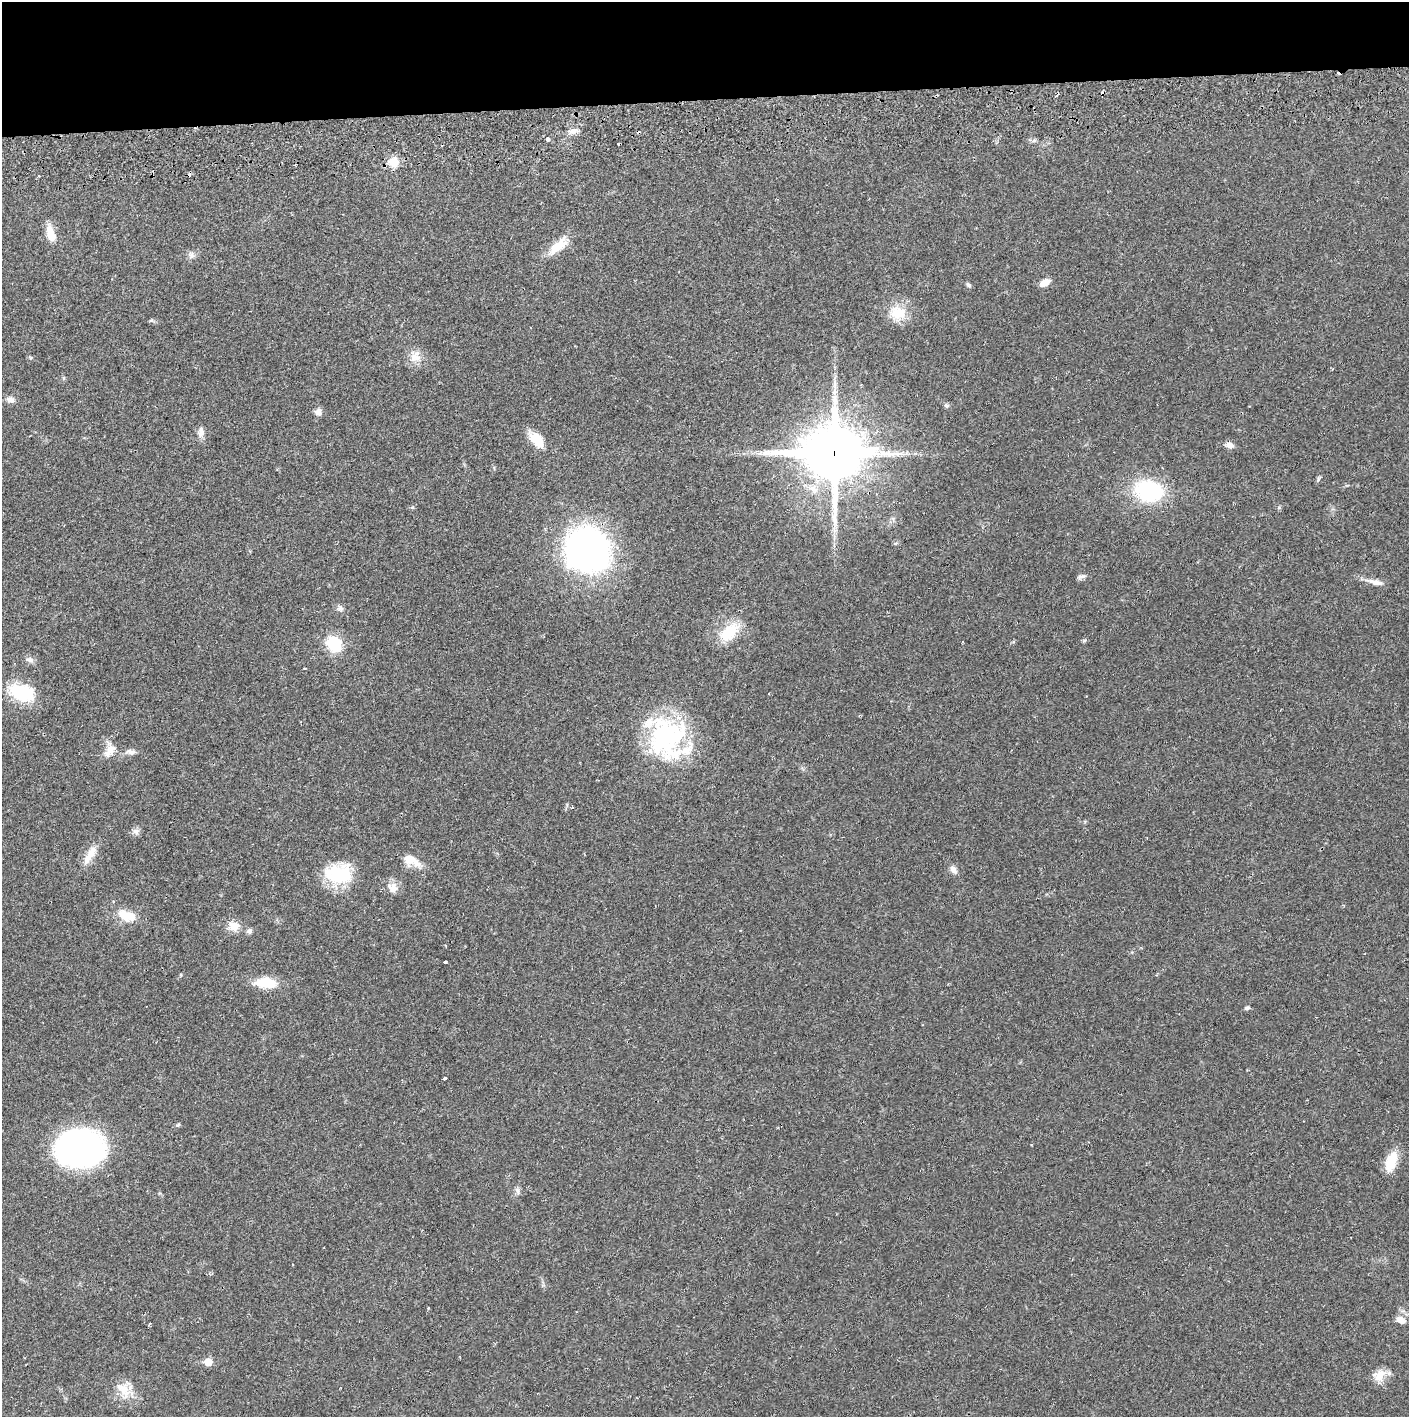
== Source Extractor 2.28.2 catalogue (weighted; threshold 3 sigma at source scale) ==
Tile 2 of 3 x 3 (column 2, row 1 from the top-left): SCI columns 1410-2816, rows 2886-4300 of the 4229 x 4358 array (HDU 1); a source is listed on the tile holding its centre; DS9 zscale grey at full resolution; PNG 1411 x 1419 px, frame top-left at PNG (2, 2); no overlay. Shown black and unused: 7% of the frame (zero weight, under 2 of 3 exposures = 3% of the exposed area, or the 3 px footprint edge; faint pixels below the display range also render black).
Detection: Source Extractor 2.28.2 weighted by HDU 2 'WHT'; one run over the whole footprint, this tile lists its part. Background 0.0218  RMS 0.0035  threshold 0.0157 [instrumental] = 3 sigma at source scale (4.5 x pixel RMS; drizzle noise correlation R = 1.50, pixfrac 1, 0.05/0.05 arcsec/px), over >= 5 px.
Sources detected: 63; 7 cosmic-ray / hot-pixel residue — not listed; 1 inside a brighter listed object's ellipse — not listed separately; the other 55 listed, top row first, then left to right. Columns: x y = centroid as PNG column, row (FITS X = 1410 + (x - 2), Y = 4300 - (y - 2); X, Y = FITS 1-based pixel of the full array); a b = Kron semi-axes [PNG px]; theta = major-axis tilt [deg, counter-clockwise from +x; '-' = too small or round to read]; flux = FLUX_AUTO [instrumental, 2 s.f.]
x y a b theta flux
573 131 13 7 11 2
547 139 3 3 - 1.9
1034 141 7 4 19 0.64
393 162 11 11 - 5.2
51 234 20 9 -72 5.2
557 246 29 11 36 6.4
191 255 11 6 83 1.3
1044 283 10 6 28 3.3
968 285 7 5 -39 0.68
898 313 21 18 -3 7.8
151 320 6 4 -18 0.49
415 356 17 15 -87 4
64 378 6 4 90 0.45
10 400 11 7 -19 1.7
947 405 8 6 -34 0.67
318 412 8 8 - 1.8
201 432 15 7 84 1.9
536 439 20 11 -48 6.9
1229 445 11 7 -11 1.8
834 453 22 19 0 1800
1318 480 7 5 79 0.61
1149 491 24 18 -12 34
587 550 45 43 -36 110
1081 577 14 5 10 1
1376 582 22 7 -15 2.6
340 608 9 7 -9 1.1
729 632 29 15 44 10
1084 640 6 4 2 0.5
334 644 15 12 -52 13
29 660 11 7 -11 1.3
22 693 28 18 -15 15
668 738 48 42 -60 51
110 749 14 13 - 3.6
131 752 15 7 -5 1.7
136 831 9 8 - 1.3
90 855 29 9 59 4.6
411 860 22 11 -28 5.6
953 869 11 7 -54 1.7
338 874 34 23 -1 17
392 887 17 12 -37 3.2
127 916 26 13 -21 6.7
234 926 13 11 2 4
249 931 7 6 - 1.1
445 962 3 3 - 2.4
266 983 24 11 -4 9.3
1247 1008 7 5 18 0.68
444 1078 3 3 - 1.6
80 1148 39 31 -2 110
1391 1162 26 11 72 7.2
517 1191 10 6 -79 1.1
1401 1320 12 8 -28 2.4
149 1324 4 2 - 0.35
208 1362 5 5 - 6.6
1379 1376 18 14 48 4.2
124 1390 28 15 -45 6.3
Overlapping masked pixels (flux is a lower limit): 2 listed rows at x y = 834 453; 587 550